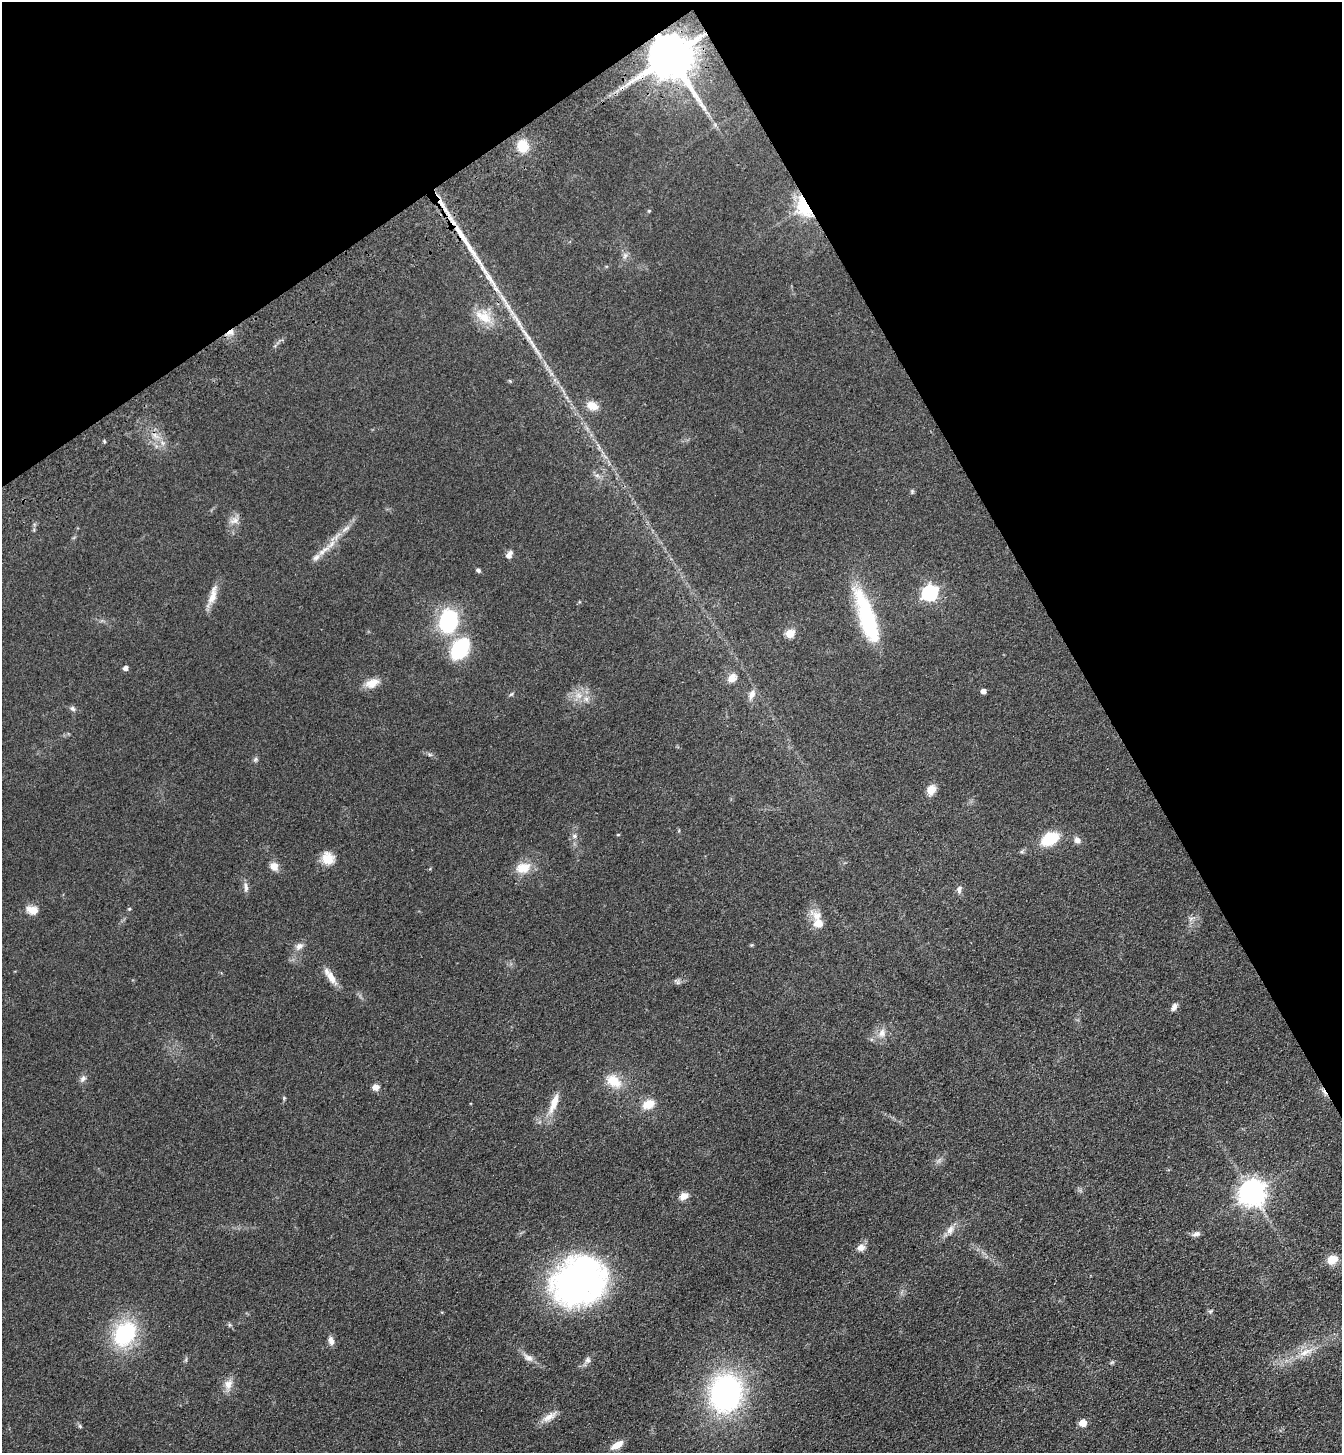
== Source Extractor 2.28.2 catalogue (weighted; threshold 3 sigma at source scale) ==
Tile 3 of 4 x 4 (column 3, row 1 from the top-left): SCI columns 2913-4252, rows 4459-5909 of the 5960 x 6015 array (HDU 1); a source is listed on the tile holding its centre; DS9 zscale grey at full resolution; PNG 1344 x 1455 px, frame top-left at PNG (2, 2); no overlay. Shown black and unused: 27% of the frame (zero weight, under 3 of 4 exposures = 6% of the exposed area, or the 3 px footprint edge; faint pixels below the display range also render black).
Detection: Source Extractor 2.28.2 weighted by HDU 2 'WHT'; one run over the whole footprint, this tile lists its part. Background 0.0996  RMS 0.0094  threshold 0.0421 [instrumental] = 3 sigma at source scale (4.5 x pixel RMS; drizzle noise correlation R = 1.50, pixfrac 1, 0.05/0.05 arcsec/px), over >= 5 px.
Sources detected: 92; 2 cosmic-ray / hot-pixel residue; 3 long thin detections or spike segments (spike, bleed or trail) — not listed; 3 inside a brighter listed object's ellipse — not listed separately; the other 84 listed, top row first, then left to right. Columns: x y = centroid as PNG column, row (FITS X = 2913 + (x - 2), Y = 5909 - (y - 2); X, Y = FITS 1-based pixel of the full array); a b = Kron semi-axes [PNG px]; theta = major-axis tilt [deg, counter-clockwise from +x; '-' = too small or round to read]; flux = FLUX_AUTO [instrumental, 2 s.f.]
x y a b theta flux
670 56 13 12 - 5400
523 146 13 11 -82 20
441 204 18 6 -53 9.8
804 206 23 14 -71 50
649 211 5 4 - 0.84
625 256 8 6 68 3.1
484 316 26 16 -32 21
518 322 39 6 -57 16
230 332 12 6 30 5.6
510 381 5 4 - 0.99
592 406 13 9 -22 11
155 435 7 6 - 4
104 441 5 3 - 0.98
597 475 6 6 - 2.6
912 491 6 5 - 1.4
234 520 14 9 14 6.4
331 544 21 6 49 10
509 555 8 5 62 5.3
316 557 12 8 48 5.5
478 570 6 5 - 1.9
930 593 7 6 - 230
212 596 31 8 72 11
867 618 53 14 -72 100
448 621 24 19 75 78
790 633 5 5 - 33
460 649 21 14 52 71
126 668 5 4 - 4.5
732 678 10 9 - 8.1
372 683 18 11 23 11
984 691 5 4 - 5.2
511 694 7 4 36 1.4
752 694 14 7 63 5.8
579 695 11 8 -44 7.7
73 709 8 6 -44 2.5
430 755 7 4 -1 1.6
255 759 8 5 56 1.9
931 790 12 10 61 8.9
618 835 5 3 - 0.76
574 836 7 6 - 2.4
1050 839 16 10 30 37
1077 840 9 7 -49 4.4
1022 852 6 4 -18 1.4
328 858 14 13 - 15
274 867 11 10 - 7.3
523 868 21 14 14 16
246 887 16 5 -85 3.7
959 889 10 6 78 3.5
129 909 4 4 - 1.1
32 910 15 10 -12 9.1
1191 919 8 5 45 2.5
819 923 12 10 -38 11
752 945 6 4 89 0.96
299 946 12 8 36 5.2
330 976 25 8 -55 10
677 982 11 4 -45 1.8
1174 1007 10 6 61 3.8
882 1033 13 10 75 7.9
83 1079 9 7 59 3.5
614 1081 19 13 -35 20
376 1087 9 8 - 4.8
284 1098 5 4 - 1.1
554 1103 32 9 69 15
648 1104 13 10 22 14
1252 1192 9 8 - 1000
684 1196 12 8 26 6.4
950 1230 12 8 65 6.4
1196 1234 11 6 16 3.6
861 1247 11 9 24 5.9
1332 1260 13 10 29 11
579 1281 56 47 31 300
1210 1311 7 5 30 1.6
442 1312 5 3 - 0.74
125 1334 25 19 53 85
331 1340 11 7 -77 5
1306 1352 26 8 23 14
528 1358 17 8 -32 6.4
587 1360 9 7 75 3.4
1112 1362 6 4 43 1.3
228 1384 15 10 69 8.2
726 1393 31 26 78 240
549 1417 21 9 30 8.9
1083 1423 5 5 - 18
80 1426 7 5 -47 1.4
617 1445 14 6 32 10
Overlapping masked pixels (flux is a lower limit): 4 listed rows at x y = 670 56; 441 204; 804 206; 230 332